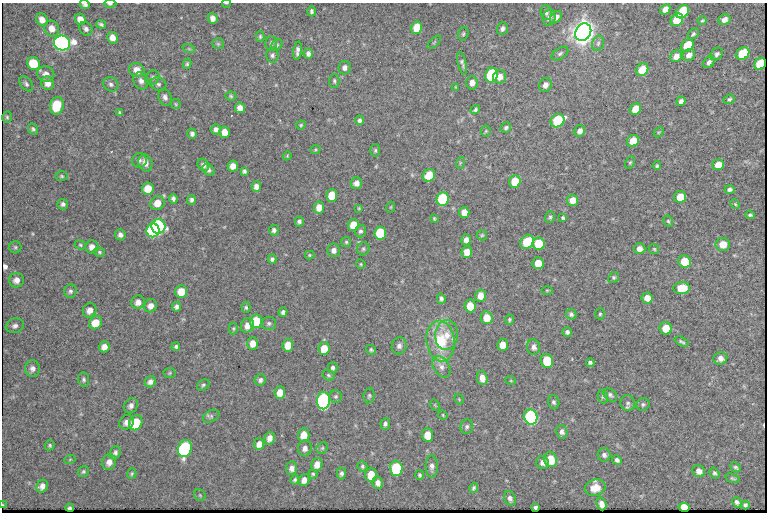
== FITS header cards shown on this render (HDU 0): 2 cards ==
NAXIS1  =                  765 /fastest changing axis
NAXIS2  =                  510 /next to fastest changing axis

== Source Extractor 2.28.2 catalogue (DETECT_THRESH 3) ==
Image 765 x 510 px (HDU 0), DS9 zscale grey, 1 PNG px = 1 image px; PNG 769 x 514 px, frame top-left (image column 1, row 510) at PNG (2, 3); each listed source drawn as its Kron ellipse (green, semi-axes under 4 px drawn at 4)
Background 1660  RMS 19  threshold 57.4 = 3 sigma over >= 5 px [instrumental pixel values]
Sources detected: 271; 1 with non-positive FLUX_AUTO (blend fragments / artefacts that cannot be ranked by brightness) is neither listed nor drawn; the other 270 listed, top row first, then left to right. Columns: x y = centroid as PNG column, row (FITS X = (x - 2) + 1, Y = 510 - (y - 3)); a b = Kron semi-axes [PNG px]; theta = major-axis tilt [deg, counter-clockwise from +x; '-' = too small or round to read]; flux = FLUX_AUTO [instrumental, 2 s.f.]
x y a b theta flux
226 3 4 2 - 9.8e+02
110 4 6 4 0 2.6e+03
85 5 5 4 - 3.2e+03
665 9 6 4 45 8.9e+03
312 11 5 3 - 2.5e+03
682 12 7 5 49 7.5e+04
546 13 7 5 -87 3.0e+03
556 17 7 5 47 4.9e+03
213 18 5 5 - 6.9e+03
549 18 8 6 76 5.2e+03
80 19 6 5 - 1.0e+04
42 20 7 5 -55 8.0e+03
677 20 7 5 46 4.9e+04
702 20 5 3 - 1.4e+03
724 20 6 5 - 7.6e+03
101 24 5 3 - 2.4e+03
416 28 6 5 - 2.7e+04
52 29 8 7 - 1.1e+04
86 29 7 6 - 4.3e+03
502 29 6 5 - 3.8e+03
583 32 9 7 60 2.0e+06
463 34 7 5 76 2.1e+03
693 34 6 4 45 2.2e+03
260 36 5 4 - 1.9e+03
113 38 6 5 - 9.5e+03
434 42 8 3 45 1.4e+03
62 43 8 7 - 7.3e+05
271 43 7 6 - 3.2e+03
598 43 8 5 73 3.4e+03
218 44 6 5 - 2.2e+03
277 45 6 5 - 1.9e+03
687 46 7 5 44 3.7e+04
189 49 6 4 -19 1.6e+03
298 51 9 4 82 4.8e+03
308 54 5 4 - 4.8e+03
560 54 9 5 33 3.3e+03
717 54 7 5 46 3.4e+03
743 54 7 5 37 6.2e+04
272 55 7 6 - 3.4e+03
689 55 7 5 33 6.6e+03
676 56 6 5 - 8.5e+03
709 62 6 5 - 3.9e+03
462 63 11 4 -77 3.2e+03
34 64 7 6 - 3.6e+04
187 64 5 4 - 2.0e+03
760 64 6 5 - 5.8e+04
345 68 7 6 - 5.2e+03
137 70 8 6 -31 1.1e+04
642 70 7 5 45 2.6e+04
46 74 8 7 - 7.6e+03
491 75 7 6 - 1.1e+05
152 77 7 6 - 3.6e+03
500 77 7 6 - 1.0e+04
141 81 9 7 -60 6.2e+03
334 81 7 5 -89 2.5e+03
47 83 7 6 - 9.5e+03
472 83 7 6 - 7.7e+03
26 84 9 5 -50 3.3e+03
111 84 8 6 -32 3.9e+03
158 84 8 6 -18 3.6e+03
545 85 7 6 - 7.0e+03
455 87 4 2 - 9.5e+02
231 96 5 4 - 1.8e+03
165 97 8 6 -69 5.2e+03
729 99 6 4 19 2.4e+03
681 101 5 4 - 4.5e+03
176 104 5 4 - 1.5e+03
57 106 9 6 80 3.7e+04
240 108 5 5 - 8.6e+03
635 109 6 5 - 2.4e+04
475 110 5 4 - 2.2e+03
119 113 4 3 - 1.8e+03
7 117 5 4 - 1.9e+03
359 120 5 4 - 3.4e+03
557 121 7 6 - 8.9e+04
301 125 5 4 - 1.5e+03
506 128 6 5 - 2.7e+03
33 129 6 5 - 2.5e+03
216 129 5 5 - 4.7e+03
486 131 5 5 - 1.5e+03
580 131 6 5 - 6.4e+03
225 132 5 5 - 1.3e+04
659 132 6 4 43 1.5e+03
192 134 5 4 - 3.6e+03
633 141 6 5 - 2.3e+04
315 150 5 3 - 1.3e+03
375 150 6 5 - 2.2e+03
287 156 4 3 - 1.1e+03
139 160 7 7 - 4.0e+03
630 162 6 4 63 1.9e+03
145 163 9 7 -69 8.4e+03
460 163 6 3 73 1.4e+03
203 165 6 5 - 4.7e+03
718 165 6 5 - 1.6e+04
233 166 5 5 - 9.9e+03
657 166 4 4 - 2.0e+03
208 170 7 5 -38 3.2e+03
244 171 4 4 - 2.5e+03
429 175 6 6 - 2.2e+04
62 176 6 4 -2 1.9e+03
515 181 6 5 - 3.4e+04
356 183 6 5 - 6.6e+03
256 187 5 5 - 7.3e+03
148 189 6 6 - 2.2e+04
730 189 5 4 - 3.3e+03
332 195 6 5 - 3.2e+04
680 197 6 6 - 2.3e+04
173 199 5 4 - 3.3e+03
442 199 7 6 - 1.0e+05
191 200 5 4 - 3.4e+03
573 200 6 5 - 1.2e+04
157 203 7 6 - 1.4e+04
63 204 5 5 - 3.5e+03
735 204 5 3 - 1.4e+03
319 207 6 5 - 1.3e+04
391 207 5 3 - 1.3e+03
359 208 3 3 - 1.3e+03
464 212 5 5 - 1.4e+04
750 215 5 3 - 2.3e+03
550 217 6 5 - 2.3e+03
434 218 4 3 - 1.3e+03
563 218 4 3 - 2.0e+03
299 221 5 4 - 3.1e+03
668 221 6 4 -61 1.9e+03
353 225 6 5 - 2.3e+04
158 226 7 7 - 5.0e+05
153 230 7 6 - 1.6e+05
274 230 5 5 - 3.6e+03
360 231 6 5 - 3.2e+03
380 233 6 6 - 6.7e+04
120 235 5 5 - 4.5e+03
482 235 5 5 - 1.8e+03
466 240 5 5 - 7.3e+03
346 242 5 5 - 1.9e+03
527 242 7 6 - 6.0e+04
538 244 6 6 - 3.8e+04
723 244 7 6 - 1.6e+04
80 245 6 4 -23 1.8e+03
15 247 6 6 - 2.3e+03
92 247 6 6 - 7.9e+03
363 249 7 6 - 2.8e+03
639 249 6 5 - 6.6e+03
654 249 5 5 - 1.7e+03
334 250 7 6 - 5.6e+03
99 252 6 4 -18 2.0e+03
467 252 6 5 - 1.4e+04
309 255 5 4 - 1.5e+03
272 259 4 4 - 2.9e+03
685 262 6 6 - 3.6e+04
538 263 6 5 - 1.7e+04
361 264 5 4 - 1.4e+03
614 277 6 5 - 2.2e+03
16 280 7 7 - 8.1e+03
681 288 8 6 5 2.6e+04
547 290 5 3 - 1.3e+03
70 291 7 6 - 3.2e+03
181 292 6 6 - 1.8e+04
481 296 6 5 - 1.3e+04
647 298 5 5 - 1.1e+04
441 299 5 4 - 3.2e+03
138 302 7 6 - 8.2e+03
151 306 7 6 - 7.9e+03
470 306 6 5 - 2.4e+04
177 307 5 4 - 3.9e+03
246 307 5 4 - 2.1e+03
90 310 7 6 - 8.0e+03
283 312 4 4 - 3.3e+03
571 314 6 5 - 3.1e+03
600 314 5 5 - 1.9e+03
487 318 6 6 - 1.9e+04
509 319 5 4 - 2.1e+03
256 321 7 6 - 4.9e+04
96 323 7 6 - 2.0e+04
269 323 7 6 - 3.3e+03
247 325 7 6 - 9.5e+03
15 326 9 7 18 4.7e+03
666 328 6 6 - 2.4e+04
233 329 6 4 90 1.7e+03
567 332 4 4 - 3.5e+03
447 335 15 11 85 1.7e+04
441 341 20 14 -83 5.3e+04
682 342 8 3 -26 2.6e+03
253 343 6 5 - 1.1e+04
288 345 6 5 - 1.6e+04
503 345 6 5 - 1.5e+04
399 346 9 7 71 4.7e+03
104 347 6 5 - 7.9e+03
176 347 4 3 - 2.5e+03
534 347 8 6 -85 5.1e+03
324 349 6 5 - 2.1e+04
371 350 5 4 - 2.3e+03
720 358 7 6 - 6.0e+03
547 361 7 6 - 5.3e+04
590 362 4 3 - 2.8e+03
441 367 11 8 -58 7.4e+03
32 368 8 7 - 5.8e+03
333 368 5 4 - 3.0e+03
170 373 6 5 - 1.8e+03
328 375 6 5 - 2.2e+03
482 378 7 5 -78 9.7e+03
84 380 7 5 -80 2.8e+03
260 380 6 5 - 3.8e+03
511 381 5 3 - 1.1e+03
150 382 6 5 - 5.8e+03
203 385 7 5 35 2.4e+03
280 392 6 5 - 1.4e+04
610 395 8 5 -44 3.1e+03
336 396 6 6 - 2.5e+03
369 396 7 5 81 2.3e+03
603 397 7 5 -78 2.2e+03
459 399 6 3 -57 1.2e+03
324 401 8 6 88 4.2e+05
554 402 7 5 -70 2.9e+03
628 403 8 7 - 3.6e+03
643 404 7 6 - 2.6e+03
435 405 6 4 -56 1.3e+03
131 406 8 6 56 5.3e+03
443 415 5 4 - 1.3e+03
211 416 9 5 29 3.3e+03
531 417 8 6 -74 3.4e+05
126 422 8 7 - 6.5e+03
136 423 8 6 59 5.7e+04
385 424 5 4 - 3.1e+03
467 427 7 6 - 3.1e+03
562 432 7 5 -77 4.2e+03
304 435 7 5 86 1.6e+04
428 435 7 5 -83 2.1e+04
270 438 6 5 - 6.6e+03
259 444 6 5 - 7.6e+03
50 445 5 4 - 1.9e+03
305 448 8 7 - 5.7e+03
322 448 6 5 - 2.1e+03
185 449 9 6 70 2.6e+05
115 453 7 5 64 4.0e+03
604 455 6 6 - 4.0e+03
70 459 5 3 - 1.2e+03
550 459 8 6 -74 2.6e+04
617 460 5 4 - 3.6e+03
109 462 8 7 - 8.4e+03
543 463 6 6 - 5.4e+03
317 464 7 5 76 9.4e+03
362 466 5 5 - 2.2e+03
432 466 11 6 -89 5.2e+03
736 467 6 4 -40 2.2e+03
292 468 6 5 - 5.7e+03
396 468 7 6 - 1.1e+05
699 471 6 5 - 7.7e+03
83 472 6 5 - 2.2e+03
341 473 6 5 - 3.4e+03
714 473 6 4 -55 3.0e+03
132 474 5 4 - 1.9e+03
313 474 4 4 - 1.9e+03
371 475 7 6 - 2.0e+04
420 475 5 4 - 1.9e+03
733 478 7 4 -18 1.9e+03
295 480 5 4 - 2.4e+03
304 480 6 5 - 7.2e+03
378 483 6 5 - 6.2e+03
42 486 7 5 58 6.6e+03
474 488 5 4 - 2.4e+03
595 488 10 8 17 1.6e+04
200 495 6 5 - 2.1e+03
510 498 7 5 -66 4.0e+03
737 502 5 4 - 3.3e+03
601 504 6 5 - 4.3e+03
3 505 3 2 - 9.1e+02
745 505 4 4 - 2.8e+03
535 507 4 3 - 2.9e+03
684 507 5 4 - 1.6e+04
70 508 4 2 - 6.6e+02
At the frame edge (FLAGS 8, measured only in part): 4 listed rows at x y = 226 3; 110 4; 85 5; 3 505
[1 non-positive-flux detection neither listed nor drawn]